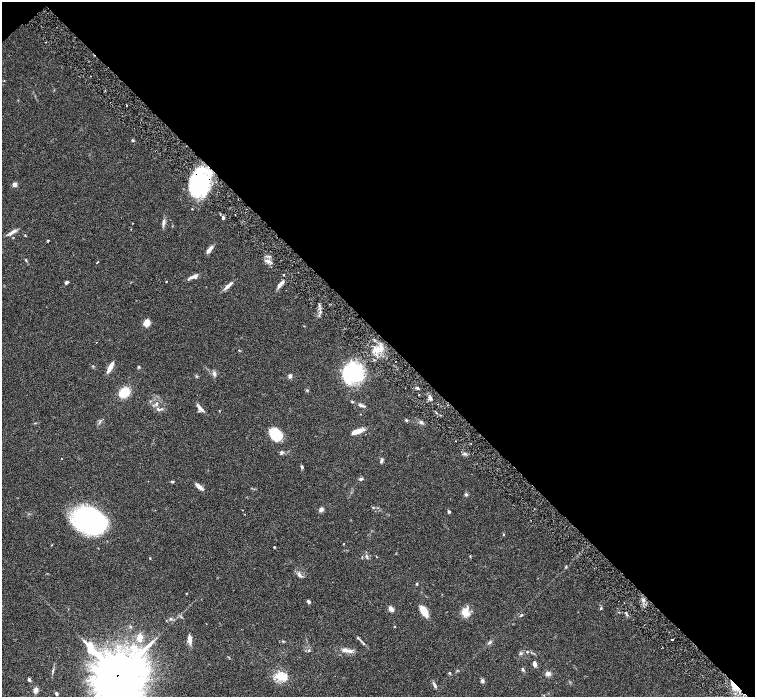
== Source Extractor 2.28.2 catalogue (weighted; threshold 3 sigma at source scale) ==
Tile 3 of 4 x 4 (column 3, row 1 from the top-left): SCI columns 3016-4520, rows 4475-5864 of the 6028 x 6026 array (HDU 1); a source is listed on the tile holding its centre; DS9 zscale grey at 2 x 2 block average (1 PNG px = mean of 2 x 2 image px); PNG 757 x 699 px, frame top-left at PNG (2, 2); no overlay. Shown black and unused: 48% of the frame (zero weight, under 3 of 6 exposures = <1% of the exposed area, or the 3 px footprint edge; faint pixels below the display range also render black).
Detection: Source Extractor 2.28.2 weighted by HDU 2 'WHT'; one run over the whole footprint, this tile lists its part. Background 0.0806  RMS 0.0041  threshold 0.0169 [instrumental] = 3 sigma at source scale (4.09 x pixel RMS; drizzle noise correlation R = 1.36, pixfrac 0.8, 0.05/0.05 arcsec/px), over >= 5 px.
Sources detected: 106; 1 inside a brighter object's white glare — not listed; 1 coinciding with a brighter row at this scale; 5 inside a brighter listed object's ellipse — not listed separately; the other 99 listed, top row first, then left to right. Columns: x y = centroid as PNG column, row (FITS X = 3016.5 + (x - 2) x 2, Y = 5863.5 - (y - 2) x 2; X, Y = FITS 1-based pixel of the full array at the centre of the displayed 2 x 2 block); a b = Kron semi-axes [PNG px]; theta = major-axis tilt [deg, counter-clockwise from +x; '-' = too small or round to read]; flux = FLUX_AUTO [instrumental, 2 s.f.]
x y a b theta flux
126 105 2 2 - 0.58
133 140 4 3 - 0.88
199 183 22 18 70 85
15 184 3 2 - 8.3
192 209 2 2 - 0.47
223 218 4 3 - 1.5
163 222 9 4 90 2.7
13 232 13 3 31 3.6
48 241 3 2 - 0.64
209 250 10 4 48 4.2
25 260 3 3 - 0.65
268 261 7 4 -29 3
97 263 3 2 - 0.36
283 275 2 2 - 0.53
193 277 10 4 18 3.7
66 282 4 3 - 1.8
166 282 2 2 - 0.44
280 284 12 4 46 4.1
228 286 13 4 41 4.4
147 323 6 5 - 8.2
378 349 10 5 3 7.7
239 350 3 2 - 0.48
93 366 3 2 - 0.58
110 367 12 4 63 6.3
139 367 3 3 - 0.97
352 372 20 17 43 73
214 374 5 4 - 2
290 376 5 5 - 1.9
417 388 4 2 - 1
307 390 4 3 - 0.8
124 392 8 7 - 21
430 398 7 4 -61 2.7
352 402 4 3 - 0.71
157 403 3 3 - 0.81
361 405 9 4 -18 2.6
200 408 12 3 -48 3.7
158 409 6 4 -34 2.1
219 411 2 2 - 0.38
406 420 4 3 - 0.87
421 422 5 4 - 2
357 431 13 4 21 8
276 434 12 9 -60 25
281 452 5 5 - 1.7
465 454 4 2 - 1
381 461 6 4 76 1.6
302 467 4 3 - 1.2
361 479 4 3 - 1.5
172 481 4 3 - 0.89
199 486 11 4 -39 4.3
466 494 4 4 - 1.5
373 507 3 2 - 0.62
321 509 5 4 - 2.8
449 512 4 3 - 1.2
89 520 27 19 -28 190
503 534 3 3 - 0.52
52 545 2 2 - 0.38
274 547 2 2 - 0.74
470 556 4 2 - 0.53
362 557 3 2 - 0.46
377 557 3 2 - 0.36
150 558 3 2 - 0.53
566 567 4 3 - 0.76
300 575 10 4 -48 2.6
417 584 4 3 - 0.87
186 593 3 2 - 0.52
308 602 5 3 - 1.7
601 608 4 3 - 0.85
391 609 5 4 - 4.8
424 611 9 5 -58 15
465 612 11 9 -79 9.4
521 615 5 2 - 0.83
171 619 4 3 - 1.2
395 626 2 2 - 0.6
130 627 3 2 - 0.62
139 637 8 6 89 6.6
358 638 3 3 - 0.83
190 639 10 4 -86 4.5
672 640 2 2 - 0.83
283 641 4 3 - 0.77
490 642 4 3 - 1.2
363 643 4 2 - 0.89
134 648 10 6 -83 8.9
309 650 3 3 - 0.86
349 651 11 5 -12 4.1
527 652 3 2 - 0.7
521 653 4 3 - 1.2
535 664 6 3 -76 3.8
523 669 4 3 - 1.4
53 670 6 2 70 1.2
450 673 3 3 - 0.68
548 674 7 5 -16 3.2
118 675 16 14 35 4400
281 676 7 6 - 15
29 679 4 3 - 2.2
482 681 5 4 - 1.7
435 685 7 3 -67 1.9
733 685 15 5 -57 10
36 690 6 4 69 3.9
56 694 3 2 - 1.7
Overlapping masked pixels (flux is a lower limit): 4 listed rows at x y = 126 105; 199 183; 118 675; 733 685
Isophote crosses this tile's border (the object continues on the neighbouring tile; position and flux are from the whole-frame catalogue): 1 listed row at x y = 118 675
Diffuse or blended objects may show on this block-average render without a row.